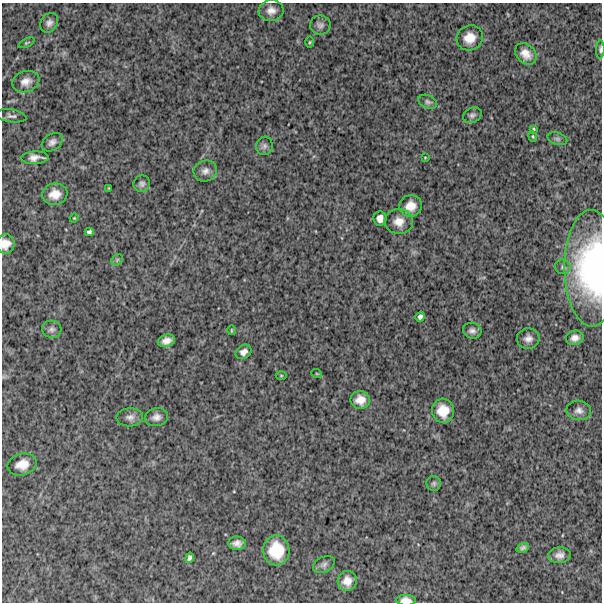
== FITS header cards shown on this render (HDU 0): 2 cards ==
NAXIS1  =                  600
NAXIS2  =                  600

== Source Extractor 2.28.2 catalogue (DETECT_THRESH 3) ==
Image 600 x 600 px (HDU 0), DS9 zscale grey, 1 PNG px = 1 image px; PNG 604 x 604 px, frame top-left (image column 1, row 600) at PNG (2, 3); each listed source drawn as its Kron ellipse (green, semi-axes under 4 px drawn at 4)
Background 1170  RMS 250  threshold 764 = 3 sigma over >= 5 px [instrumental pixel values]
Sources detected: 57; all 57 listed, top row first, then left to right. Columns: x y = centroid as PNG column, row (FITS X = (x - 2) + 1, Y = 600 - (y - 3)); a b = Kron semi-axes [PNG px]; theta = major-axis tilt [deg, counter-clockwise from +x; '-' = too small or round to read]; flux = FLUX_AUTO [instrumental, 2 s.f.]
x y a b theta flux
271 10 12 10 8 1.2e+05
49 23 10 8 57 7.8e+04
320 25 10 9 - 7.3e+04
470 38 13 12 - 2.3e+05
310 42 6 4 89 2.0e+04
27 43 8 3 26 2.3e+04
600 49 9 4 89 3.6e+04
526 54 12 9 -43 1.5e+05
26 81 14 10 19 1.3e+05
428 102 10 6 -24 5.0e+04
472 115 10 7 24 5.8e+04
11 116 15 6 -9 6.2e+04
533 129 4 3 - 2.0e+04
533 136 5 4 - 2.2e+04
557 139 10 6 -17 4.5e+04
52 142 11 8 36 7.6e+04
264 146 9 8 - 5.4e+04
425 157 4 2 - 1.3e+04
35 158 14 6 3 1.1e+05
205 171 12 10 23 9.8e+04
142 184 8 8 - 5.9e+04
109 188 3 2 - 1.3e+04
55 194 12 10 8 2.0e+05
411 206 11 11 - 1.9e+05
74 218 4 4 - 1.7e+04
380 218 7 6 - 9.6e+04
399 222 14 12 -1 1.8e+05
89 232 4 4 - 3.4e+04
6 244 10 9 - 1.5e+05
117 260 6 5 - 2.8e+04
563 267 8 7 - 4.9e+04
591 268 58 27 -90 2.9e+06
420 317 5 4 - 4.7e+04
52 329 10 8 -13 6.6e+04
231 330 5 3 - 1.6e+04
472 331 9 8 - 6.9e+04
575 338 9 7 12 9.4e+04
528 339 11 10 - 1.1e+05
166 341 9 6 15 1.1e+05
244 352 8 6 32 8.8e+04
317 374 5 3 - 1.6e+04
281 375 5 3 - 1.6e+04
360 400 9 9 - 1.7e+05
579 410 12 9 -11 9.9e+04
443 411 12 11 - 2.8e+05
130 417 13 9 4 9.6e+04
156 417 12 9 12 1.0e+05
22 464 15 10 14 2.0e+05
434 483 7 7 - 4.1e+04
237 543 8 6 -5 9.3e+04
523 548 6 4 21 4.6e+04
276 550 15 13 -88 5.2e+05
559 555 11 8 5 1.0e+05
190 558 5 4 - 4.6e+04
324 564 11 7 25 6.1e+04
347 581 10 9 - 1.5e+05
406 600 10 5 -3 1.1e+05
At the frame edge (FLAGS 8, measured only in part): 4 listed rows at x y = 600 49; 6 244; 591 268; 406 600